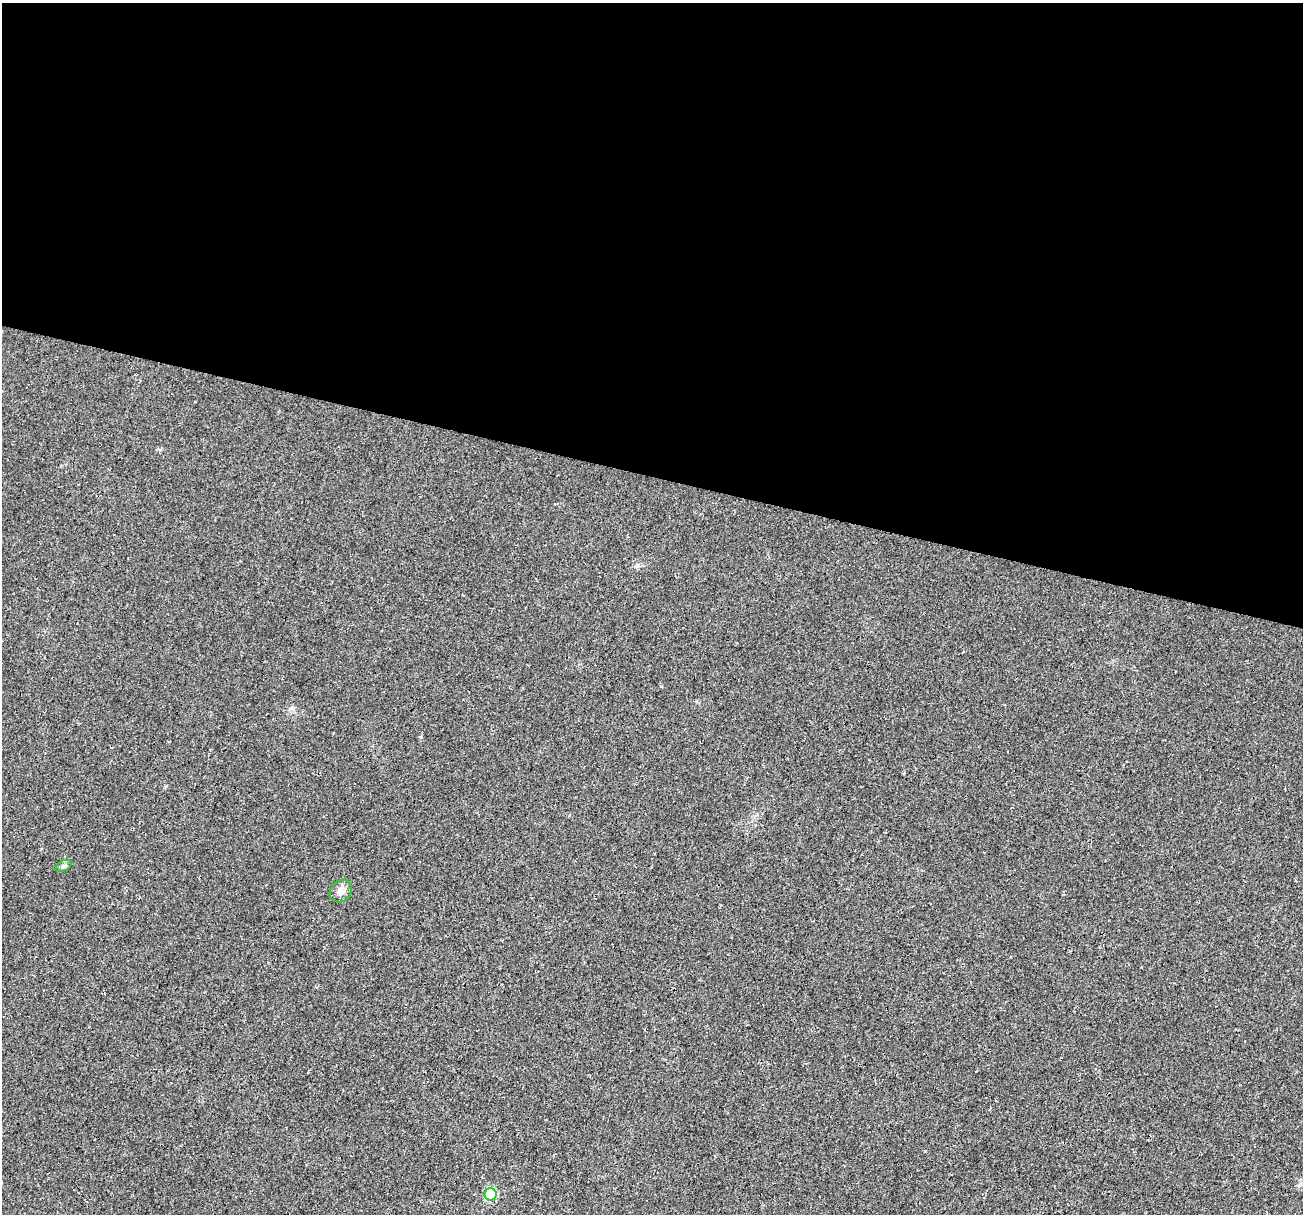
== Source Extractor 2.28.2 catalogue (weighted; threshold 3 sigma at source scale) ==
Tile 3 of 4 x 4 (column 3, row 1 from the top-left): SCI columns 2621-3921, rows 3912-5123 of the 5250 x 5459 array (HDU 1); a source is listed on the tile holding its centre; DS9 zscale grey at full resolution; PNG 1305 x 1216 px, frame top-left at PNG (2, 3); each listed source drawn as its Kron ellipse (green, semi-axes under 4 px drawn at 4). Shown black and unused: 39% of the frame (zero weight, under 3 of 4 exposures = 5% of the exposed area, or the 3 px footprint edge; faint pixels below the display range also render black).
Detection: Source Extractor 2.28.2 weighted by HDU 2 'WHT'; one run over the whole footprint, this tile lists its part. Background 0.0167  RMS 0.0067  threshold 0.03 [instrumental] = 3 sigma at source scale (4.5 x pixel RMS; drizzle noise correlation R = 1.50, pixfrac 1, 0.0396/0.0396 arcsec/px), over >= 5 px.
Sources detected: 3; all 3 listed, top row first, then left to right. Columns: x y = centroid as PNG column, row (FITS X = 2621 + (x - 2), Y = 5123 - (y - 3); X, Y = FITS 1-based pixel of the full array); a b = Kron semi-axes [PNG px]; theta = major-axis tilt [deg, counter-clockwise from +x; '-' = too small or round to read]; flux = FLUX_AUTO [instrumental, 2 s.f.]
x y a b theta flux
64 866 8 5 28 1.5
341 891 12 10 47 4.3
490 1194 6 6 - 47